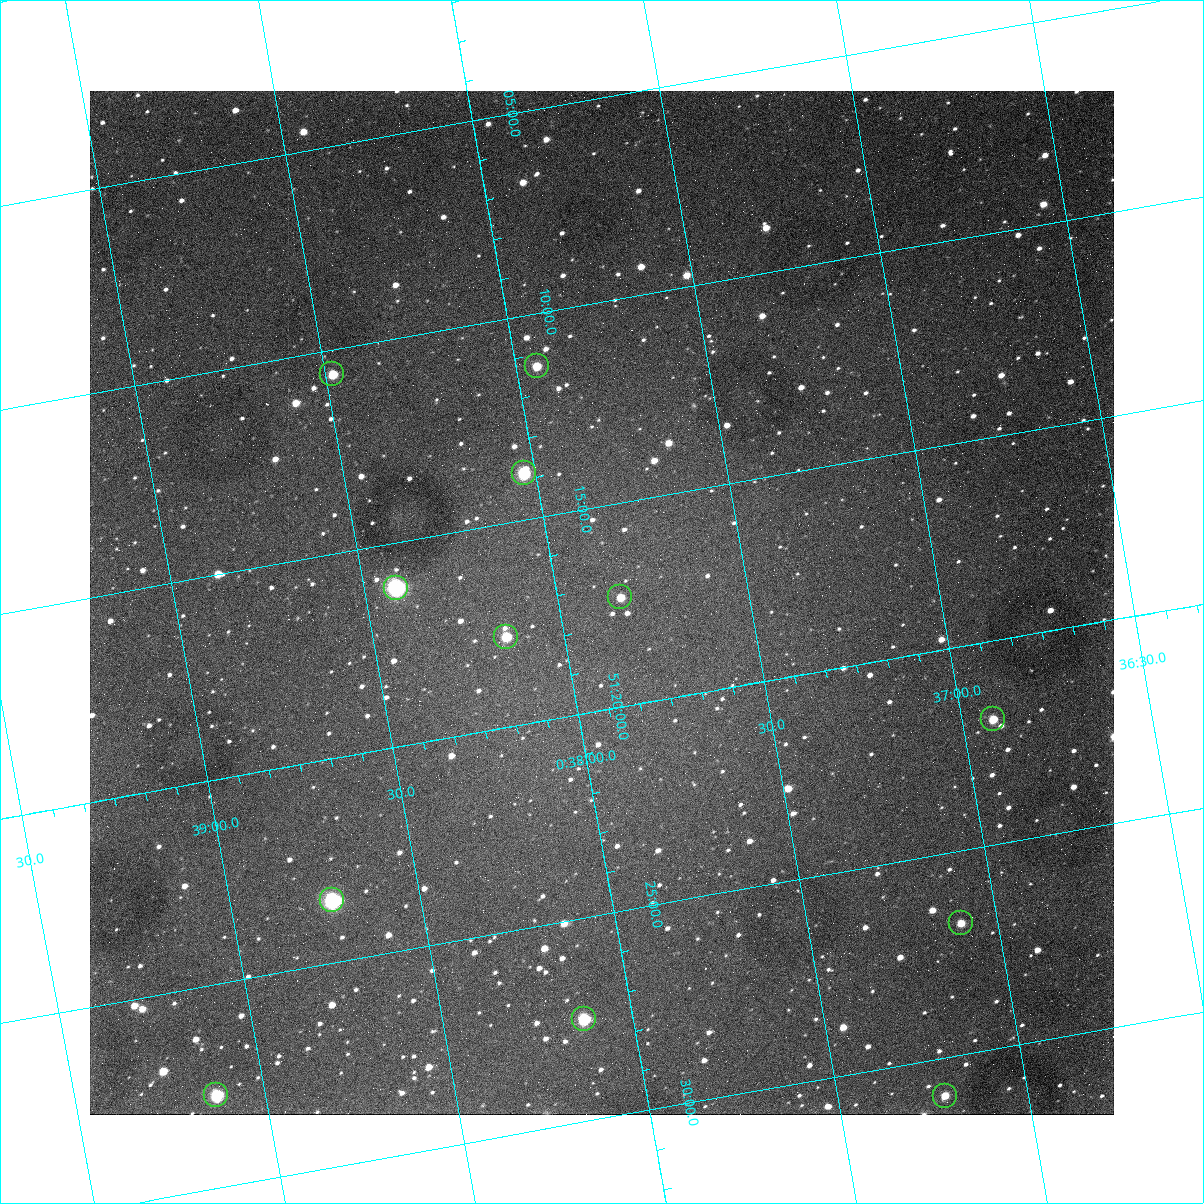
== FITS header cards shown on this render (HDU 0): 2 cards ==
NAXIS1  =                 1024
NAXIS2  =                 1024

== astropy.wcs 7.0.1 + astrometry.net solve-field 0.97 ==
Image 1024 x 1024 px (HDU 0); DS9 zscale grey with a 90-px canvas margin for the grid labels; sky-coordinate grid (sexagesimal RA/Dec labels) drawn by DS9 from the SOLVED WCS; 12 Tycho-2 reference stars matched to detected sources circled (green)
Header WCS: none
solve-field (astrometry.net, Tycho-2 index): SOLVED blind (the file carries no WCS)
Solved WCS: RA---TAN-SIP/DEC--TAN-SIP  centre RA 00:37:53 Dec +51:17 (9.47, +51.29 deg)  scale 1.49 arcsec/px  FOV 25.5' x 25.5'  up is -170 deg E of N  parity flipped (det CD > 0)
(file carries no celestial WCS; the grid is the blind solution)
Tycho-2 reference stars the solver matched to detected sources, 12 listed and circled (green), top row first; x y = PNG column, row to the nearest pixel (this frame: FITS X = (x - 90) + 1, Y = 1024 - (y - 91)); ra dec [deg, ICRS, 3 dp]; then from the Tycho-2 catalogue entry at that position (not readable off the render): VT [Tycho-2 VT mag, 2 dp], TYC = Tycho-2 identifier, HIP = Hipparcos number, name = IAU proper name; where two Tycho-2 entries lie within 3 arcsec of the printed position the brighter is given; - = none
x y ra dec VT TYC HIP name
537 366 9.486 +51.188 10.87 3261-2086-1 - -
332 374 9.620 +51.177 10.71 3261-2090-1 - -
524 473 9.507 +51.231 9.24 3261-2068-1 - -
396 588 9.604 +51.268 7.70 3261-1879-1 3018 -
620 597 9.459 +51.289 11.04 3261-1703-1 - -
506 637 9.538 +51.296 10.24 3261-1493-1 - -
993 719 9.229 +51.365 11.03 3261-2198-1 - -
332 900 9.683 +51.391 7.88 3261-1837-1 - -
961 923 9.274 +51.446 10.91 3261-1253-1 - -
584 1019 9.532 +51.458 9.03 3261-1423-1 - -
216 1095 9.782 +51.462 9.45 3261-1155-1 - -
945 1096 9.305 +51.516 11.13 3261-2117-1 - -